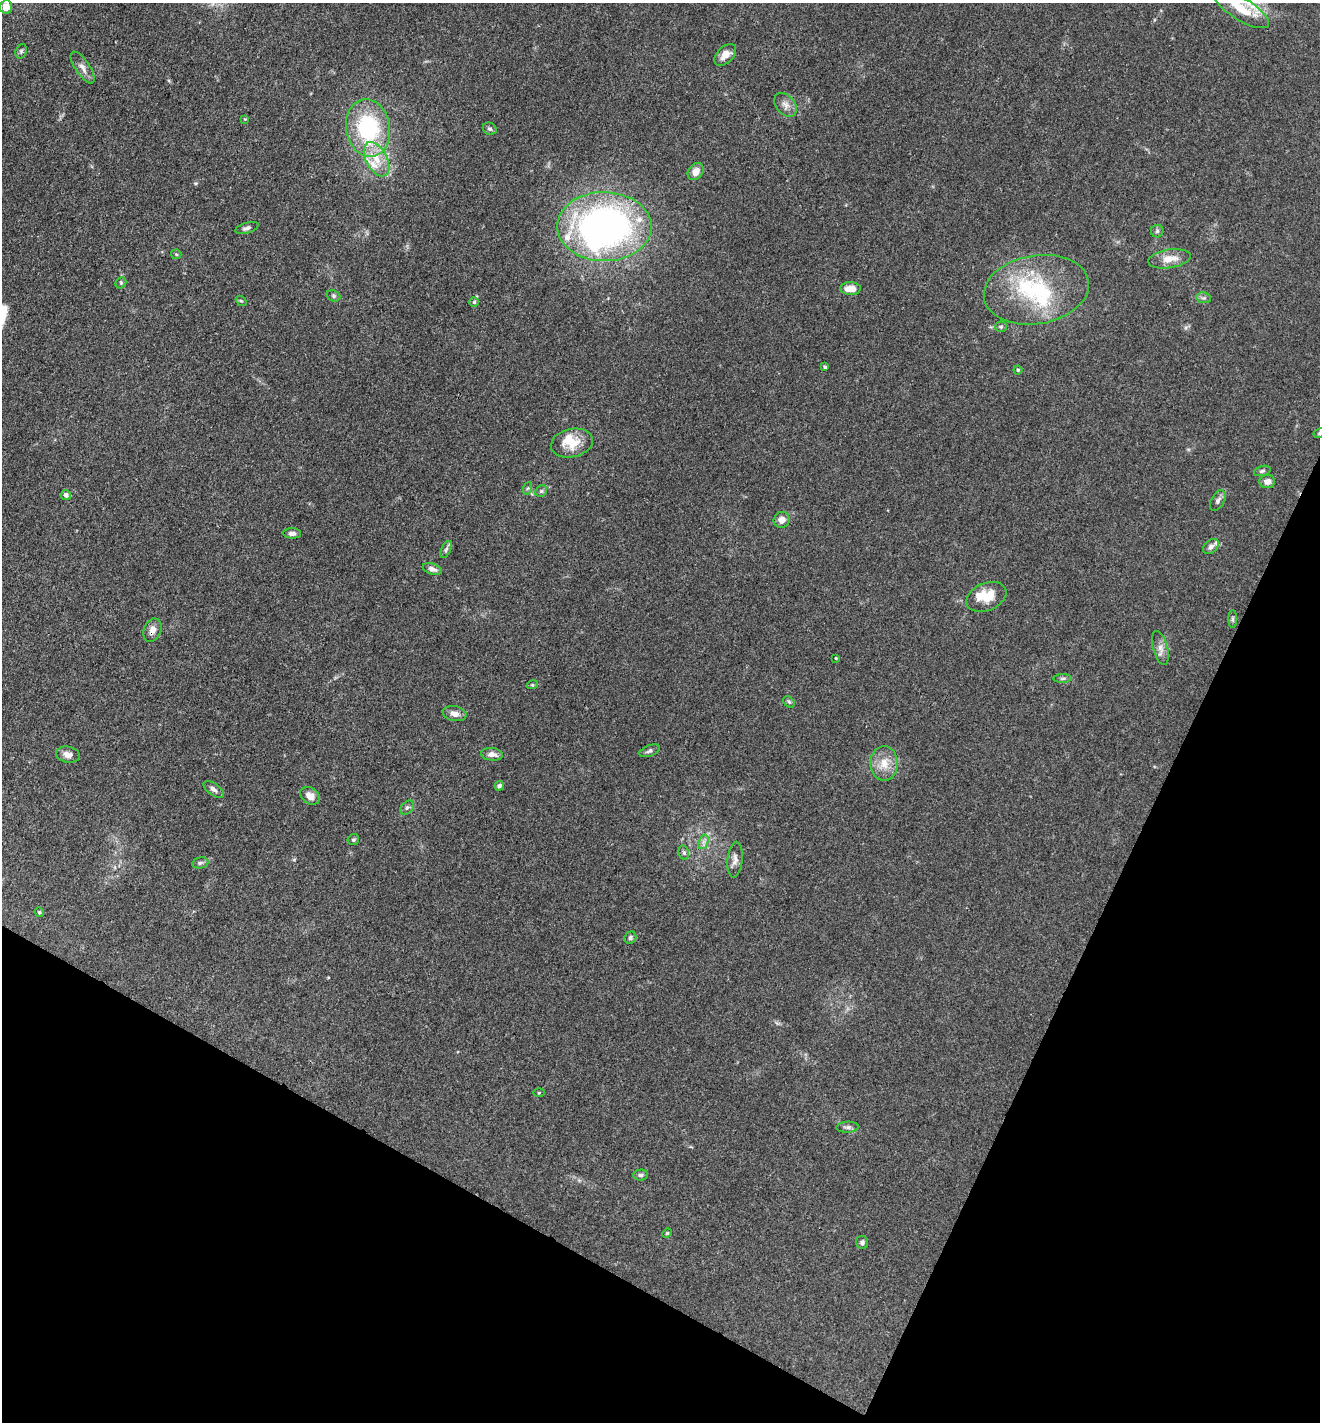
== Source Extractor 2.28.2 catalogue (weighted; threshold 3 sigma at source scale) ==
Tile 15 of 4 x 4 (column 3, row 4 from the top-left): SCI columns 2916-4233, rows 3-1422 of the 5695 x 5686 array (HDU 1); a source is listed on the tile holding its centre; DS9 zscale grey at full resolution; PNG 1322 x 1424 px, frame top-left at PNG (2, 3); each listed source drawn as its Kron ellipse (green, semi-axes under 4 px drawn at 4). Shown black and unused: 23% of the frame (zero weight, under 3 of 4 exposures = <1% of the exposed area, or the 3 px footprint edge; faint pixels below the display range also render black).
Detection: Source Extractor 2.28.2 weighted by HDU 2 'WHT'; one run over the whole footprint, this tile lists its part. Background 0.0839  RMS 0.0064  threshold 0.0286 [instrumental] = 3 sigma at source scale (4.5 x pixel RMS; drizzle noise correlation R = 1.50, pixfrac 1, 0.05/0.05 arcsec/px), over >= 5 px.
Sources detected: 78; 2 inside a brighter object's white glare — neither listed nor drawn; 8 inside a brighter listed object's ellipse — not listed separately; the other 68 listed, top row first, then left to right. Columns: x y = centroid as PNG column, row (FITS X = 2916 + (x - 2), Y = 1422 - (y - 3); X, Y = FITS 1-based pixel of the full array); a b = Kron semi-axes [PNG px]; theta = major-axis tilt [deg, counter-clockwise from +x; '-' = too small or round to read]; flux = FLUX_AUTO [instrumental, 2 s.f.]
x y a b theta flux
6 7 7 6 - 6.9
1242 9 31 11 -31 18
21 51 7 5 70 1.4
725 55 13 8 44 5.4
83 67 18 7 -56 4.2
786 105 13 9 -49 4
245 119 4 4 - 0.54
368 128 29 22 -79 64
490 129 7 5 -29 1.4
377 159 18 10 -62 11
696 172 9 7 51 5.8
604 227 47 34 0 240
247 228 12 5 16 2
1157 231 6 6 - 1.3
176 254 5 4 - 0.85
1169 259 21 9 9 8.4
121 283 6 5 - 1.2
850 289 10 6 -1 7.1
1036 290 53 34 9 60
333 296 7 5 -22 1.1
1204 298 7 5 -9 1.4
241 301 6 4 -40 0.83
474 302 5 5 - 0.99
1001 327 5 5 - 0.99
825 367 4 3 - 1.2
1018 370 4 4 - 0.83
1319 433 6 4 29 0.89
572 443 21 14 13 13
1262 471 8 5 16 1.2
1267 481 8 6 3 3.2
528 488 6 4 70 0.9
541 491 6 5 - 1.1
66 495 5 4 - 2.5
1218 501 11 6 61 2.1
782 520 8 7 - 4.2
292 533 9 5 -3 2.3
1211 546 9 6 40 2.5
446 549 9 4 65 1.6
432 569 10 5 -17 3
986 597 21 13 24 13
1233 619 9 4 90 1
152 630 12 8 67 4.3
1160 648 17 7 -75 4.1
836 658 3 3 - 0.61
1063 678 9 4 1 1.3
532 685 6 3 17 0.62
789 702 6 5 - 0.98
455 714 12 7 -11 3.7
650 751 11 5 20 1.7
492 754 11 6 -6 3.5
68 755 12 8 -12 3.5
884 763 17 13 -89 9.6
499 786 5 4 - 2
214 789 12 6 -36 2.5
310 796 11 8 -34 4.8
407 807 8 5 47 1.5
353 840 6 5 - 1.1
703 842 7 4 71 1.9
684 853 7 5 -78 1.4
735 860 18 7 84 3.8
200 863 8 5 10 1.6
39 912 5 4 - 1
630 938 6 5 - 1.3
539 1093 5 3 - 0.59
847 1127 11 5 2 2.1
641 1175 7 5 2 1.5
667 1233 5 4 - 0.68
862 1242 6 6 - 1.6
Overlapping masked pixels (flux is a lower limit): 1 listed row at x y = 152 630
Isophote crosses this tile's border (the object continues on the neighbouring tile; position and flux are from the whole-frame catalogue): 1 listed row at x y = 1319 433